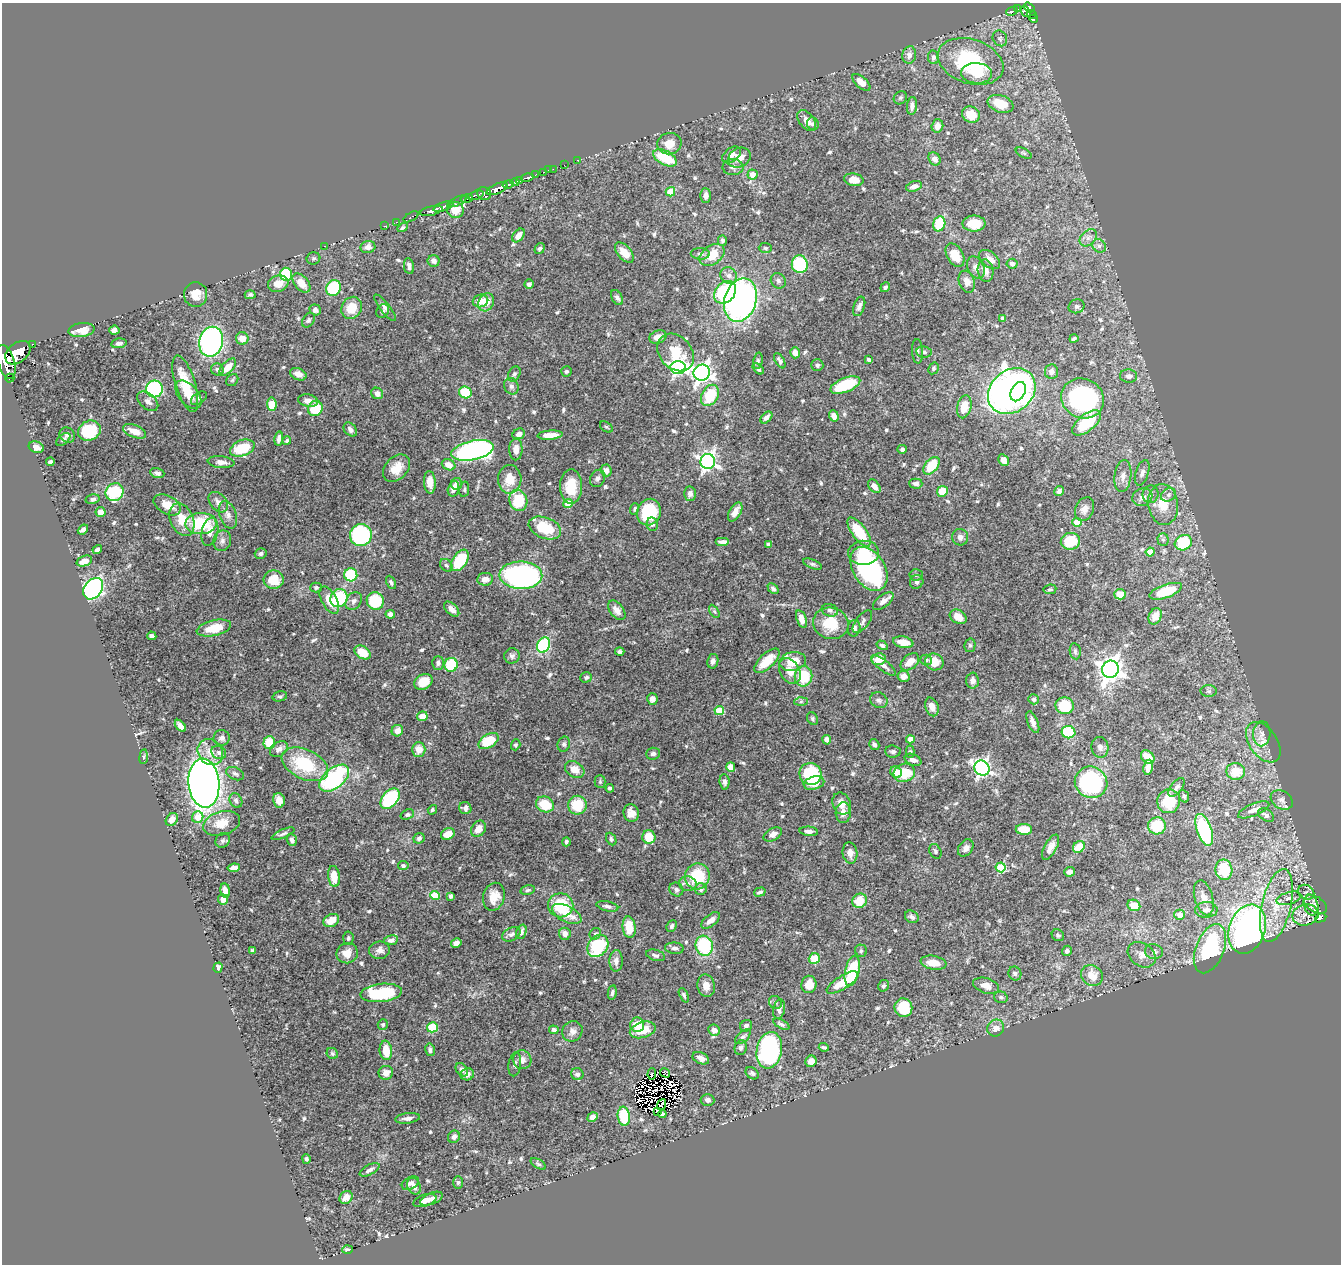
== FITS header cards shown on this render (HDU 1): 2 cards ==
NAXIS1  =                 1339
NAXIS2  =                 1262

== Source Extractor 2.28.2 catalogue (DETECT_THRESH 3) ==
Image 1339 x 1262 px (HDU 1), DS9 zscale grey, 1 PNG px = 1 image px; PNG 1343 x 1266 px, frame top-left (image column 1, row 1262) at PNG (2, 3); each listed source drawn as its Kron ellipse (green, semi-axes under 4 px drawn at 4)
Background 0.456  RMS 0.014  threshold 0.0432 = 3 sigma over >= 5 px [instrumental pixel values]
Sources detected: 669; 11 with non-positive FLUX_AUTO (blend fragments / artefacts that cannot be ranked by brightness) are neither listed nor drawn; of the other 658, the 500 brightest by FLUX_AUTO listed and drawn (158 fainter detections omitted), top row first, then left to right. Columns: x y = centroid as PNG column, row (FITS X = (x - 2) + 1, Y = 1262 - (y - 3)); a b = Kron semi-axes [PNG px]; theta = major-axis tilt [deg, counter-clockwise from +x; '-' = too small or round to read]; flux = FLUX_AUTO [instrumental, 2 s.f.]
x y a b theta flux
1029 7 6 4 -35 200
1018 9 4 3 - 38
1012 11 6 3 23 94
1026 12 6 3 -52 51
1032 14 5 4 - 29
1034 19 4 3 - 16
1000 38 8 7 - 2.3
909 55 9 7 76 4.8
933 57 7 5 -81 2.9
971 61 34 22 -18 90
976 73 15 10 -5 21
861 82 11 5 -42 8.7
900 98 7 6 - 1.8
1000 104 13 8 -19 22
912 106 9 5 84 4.7
971 114 9 7 -28 17
807 121 12 7 -51 9.5
813 124 6 6 - 2.3
937 126 6 5 - 5.8
669 144 12 10 14 13
1024 153 8 4 -27 2.1
732 155 10 6 38 5.7
665 158 13 7 -28 37
739 158 12 9 28 11
934 159 7 5 -55 4.8
577 160 2 2 - 5.1
564 165 2 2 - 4.2
733 167 10 8 3 4.8
553 169 2 2 - 5.4
548 170 2 2 - 4.8
543 172 3 2 - 12
535 175 3 2 - 53
752 175 5 5 - 9.8
527 178 6 3 14 110
519 180 4 3 - 100
854 180 10 6 -10 11
515 182 4 3 - 230
508 184 6 3 12 160
914 186 8 5 18 5.4
497 189 11 5 23 700
670 192 5 4 - 23
484 194 7 6 - 290
476 195 8 3 15 140
706 196 7 5 -89 5.3
467 198 6 3 16 210
457 201 11 2 24 44
444 206 11 3 20 500
455 210 8 8 - 27
431 211 11 4 13 470
411 217 8 3 29 21
396 222 2 2 - 6.7
939 224 7 6 - 40
974 224 12 8 0 17
385 226 2 2 - 8.5
403 228 5 4 - 1.9
518 236 8 5 52 7.9
1088 238 10 7 45 4.9
722 240 5 4 - 2.3
325 246 3 2 - 100
1099 246 7 6 - 3.1
368 247 7 6 - 6.4
765 248 6 5 - 1.9
540 249 6 4 55 2.2
624 253 12 6 -49 12
700 254 9 5 -3 2.8
712 255 14 9 35 20
955 255 13 8 -60 18
313 258 7 6 - 1.8
990 260 12 7 -41 8
434 261 6 6 - 3.9
800 264 9 8 - 63
1012 264 5 5 - 3.5
409 266 8 5 -81 3.8
976 267 12 8 -66 5.2
986 271 11 8 -81 6.7
286 274 6 6 - 58
729 275 8 8 - 4.6
778 281 8 7 - 3
967 282 11 8 -71 7.4
301 283 11 6 -50 11
278 284 10 8 17 8.7
529 284 5 4 - 3.5
885 287 5 4 - 2
334 288 8 7 - 65
725 292 12 9 46 98
196 295 12 11 - 12
250 295 5 4 - 2
617 298 8 5 -59 3
740 300 22 16 73 350
480 301 8 6 14 9.5
486 302 9 7 63 12
859 306 10 5 70 4
1077 306 8 7 - 2.9
352 308 11 9 58 20
385 308 16 5 -52 4.2
315 310 6 5 - 3.4
383 311 7 5 54 2.5
1003 318 4 4 - 5.9
308 320 8 5 55 2.1
81 330 13 7 7 11
114 330 5 4 - 3.1
658 337 9 6 20 9.1
242 338 6 6 - 11
1074 338 4 3 - 2.2
211 342 15 12 78 250
119 343 8 4 10 3.4
32 344 3 2 - 16
917 351 12 5 -87 2.8
676 352 21 16 -48 32
924 352 7 5 -9 2.6
18 353 14 9 39 1900
795 353 5 5 - 6
869 360 4 3 - 2
758 361 8 4 79 1.9
780 361 8 4 -60 2.9
6 362 17 8 -72 1600
817 365 6 6 - 2.4
228 367 11 5 47 12
678 367 7 6 - 250
934 368 6 4 61 1.9
217 369 6 6 - 3.2
758 369 7 4 -41 1.9
566 371 5 5 - 1.9
1052 372 7 6 - 4.7
702 373 8 8 - 460
298 374 8 5 -25 6.4
514 374 8 5 61 2.3
1129 376 8 6 -3 4.4
10 378 4 2 - 5.2
232 380 7 5 45 1.8
185 384 29 10 -73 30
845 385 16 7 22 48
511 386 8 7 - 3.7
154 389 8 8 - 110
1012 391 26 21 41 590
465 392 6 6 - 44
1018 392 10 7 61 160
377 393 6 5 - 5.1
188 394 17 9 -49 14
710 395 11 8 61 39
199 398 9 5 36 2.7
1083 398 22 19 -28 180
148 401 12 7 -39 4.6
308 401 10 6 -12 6.1
272 404 6 5 - 36
964 407 11 7 76 18
315 408 8 7 - 31
834 416 6 4 -71 5.4
766 417 7 4 46 4.7
1086 423 17 8 39 51
606 427 7 4 -35 1.7
350 430 8 5 -48 3.8
89 431 11 9 25 44
135 431 12 6 -21 12
519 434 6 5 - 4.7
67 435 8 7 - 3.1
550 435 13 4 4 12
279 438 7 3 81 3.1
63 439 8 4 42 2.1
287 441 4 4 - 1.7
36 447 8 5 -21 6.5
242 448 13 8 20 35
516 449 11 6 89 7.8
902 449 5 4 - 2.6
472 450 21 9 12 340
1003 460 6 5 - 6.3
708 461 7 7 - 380
50 462 4 4 - 4.3
221 462 13 6 -5 6.6
449 465 7 5 -24 9.3
931 466 10 6 49 29
396 468 15 11 46 15
606 470 6 5 - 6
157 473 7 4 -17 3.3
1142 473 13 6 72 4.5
1123 476 16 8 83 6.8
597 478 9 7 64 3.3
510 479 14 12 89 15
430 482 11 6 -86 10
456 484 6 5 - 3.7
916 484 7 5 -1 3.1
874 486 8 5 -49 5.7
571 487 17 11 89 23
453 489 8 5 73 5.9
464 489 8 5 81 1.8
942 491 5 5 - 21
1059 491 5 4 - 2.7
115 492 9 8 - 62
690 494 7 6 - 4.2
1151 494 9 8 - 3.8
1168 495 8 6 34 3.2
1142 497 10 8 27 6.8
93 499 7 4 12 2.3
518 500 11 9 -70 41
218 502 11 8 -49 6.6
568 503 4 4 - 20
1163 504 20 15 -82 22
167 505 15 9 -28 17
635 509 6 4 70 1.8
1085 509 12 9 66 6.7
100 512 5 5 - 7.6
649 512 13 11 68 48
735 512 10 5 59 7.9
228 515 14 8 -70 6.3
182 520 17 11 -67 22
1077 522 4 4 - 26
201 523 15 10 2 51
652 524 7 5 -80 2.3
545 528 17 10 -21 34
83 530 6 4 41 3.6
210 532 14 8 77 9.6
859 532 17 7 -53 40
361 535 11 11 - 150
960 537 8 8 - 4.8
1163 539 6 5 - 2.1
222 541 10 8 69 4.9
1070 541 10 8 14 32
723 542 7 4 0 5.9
1183 543 9 7 29 48
769 544 4 3 - 3
97 549 5 4 - 4.2
1150 552 4 4 - 18
864 553 15 12 3 23
261 554 6 5 - 2.7
460 560 12 7 55 48
84 561 8 5 20 8.6
812 564 10 4 -23 2.3
446 565 7 5 -44 2.3
869 569 24 16 -58 150
351 575 6 6 - 48
521 575 21 13 -1 220
916 575 6 5 - 1.8
485 579 8 6 7 6.4
274 580 10 9 - 23
391 582 7 4 -62 2.1
917 582 7 6 - 3.3
316 588 6 5 - 1.8
93 589 12 8 52 230
773 589 6 4 -43 2.4
1050 589 6 5 - 1.9
1166 591 17 6 19 35
1120 594 6 5 - 13
339 598 9 8 - 49
329 600 15 7 -61 17
354 601 10 7 56 4
375 601 9 8 - 49
883 601 12 6 38 6.4
452 609 9 5 -44 7.1
617 610 11 6 -51 6.8
830 610 8 6 -18 3
714 611 7 4 -59 1.7
390 614 5 4 - 3.7
1155 616 8 6 64 10
958 617 9 6 -32 12
801 619 9 5 -70 9.4
862 622 13 6 52 3.7
831 623 18 15 -15 30
214 628 17 7 13 21
854 628 8 6 79 3.9
152 636 4 4 - 3.3
903 642 10 5 -11 12
544 645 8 6 65 74
882 645 6 4 -32 2
970 645 7 5 77 1.9
1075 651 8 5 -81 2.1
363 652 9 6 -32 21
620 652 4 3 - 2.2
512 656 8 7 - 3.1
879 659 7 6 - 15
926 660 6 5 - 2.3
713 661 7 5 80 3.5
767 661 16 7 44 22
793 661 13 9 12 21
910 662 10 7 39 11
934 662 9 8 - 16
438 663 7 6 - 2.7
451 665 7 6 - 37
883 665 15 5 -38 4.7
1110 669 9 8 - 860
790 671 14 9 -60 12
803 676 10 9 - 31
903 676 6 5 - 6.6
586 677 6 5 - 2.3
972 680 8 6 87 5.5
423 682 10 7 32 16
1209 691 8 6 -2 2.1
280 696 7 5 14 2.1
652 699 5 5 - 5.5
1034 699 5 5 - 2.3
879 700 9 7 -26 3.3
801 702 6 4 2 1.8
1065 706 9 8 - 49
932 707 9 6 -72 6.8
719 711 5 4 - 33
422 716 5 5 - 11
812 719 7 5 -60 1.8
1033 722 11 5 -68 6.1
180 726 7 4 -51 6.1
397 731 6 5 - 7.2
1068 732 7 6 - 52
1262 734 12 8 87 6
222 738 8 8 - 4
910 739 4 4 - 9.5
827 740 5 4 - 3.8
489 741 11 6 33 32
269 742 6 6 - 26
1263 742 22 14 -55 16
564 744 7 6 - 2.2
516 745 5 4 - 1.9
874 745 6 4 -59 2.9
1100 747 10 8 -79 4.7
279 749 10 7 33 5.9
419 749 7 6 - 10
210 752 14 12 -50 12
219 752 7 6 - 3
893 752 8 6 -5 2.5
910 752 6 4 -89 1.8
653 754 7 6 - 3.5
144 757 7 4 83 1.7
1148 757 7 5 -43 18
913 760 9 5 -22 4.9
305 764 24 14 -25 56
731 767 5 4 - 10
1148 767 7 4 82 11
982 768 8 7 - 290
575 769 10 7 -32 11
1236 771 9 8 - 20
896 772 6 5 - 10
904 773 11 9 19 34
235 774 9 6 -25 2.9
810 774 11 10 - 84
334 778 17 10 38 110
600 782 6 5 - 1.8
724 782 7 5 -83 2.9
1091 782 16 15 - 150
204 783 24 15 -85 790
814 783 10 6 16 11
1177 787 11 5 52 3.2
610 788 4 3 - 2.4
1184 796 6 5 - 2
390 799 11 8 50 77
279 800 7 6 - 6.9
1282 800 12 8 -31 4.6
236 801 8 6 -58 3.4
1169 801 12 11 - 35
545 804 9 7 -25 26
842 804 11 9 -67 10
577 805 9 9 - 29
465 808 6 6 - 4.1
432 810 5 4 - 2
1254 810 17 6 23 5.4
631 813 9 7 -75 7.9
843 813 10 7 87 8.1
407 815 7 5 21 2.2
1266 815 9 5 -33 3
198 817 6 5 - 15
172 819 7 5 52 7.1
222 823 19 11 16 17
1157 826 9 8 - 36
478 829 9 6 56 8
1024 829 8 5 -2 21
1204 830 16 7 -71 110
809 831 9 4 -5 4
283 834 12 4 22 2.5
448 834 7 5 24 12
773 834 10 6 29 4.7
649 837 7 6 - 19
419 838 6 5 - 3.2
611 839 6 4 -64 1.9
223 840 8 6 47 2.4
292 840 6 5 - 3.1
566 842 4 4 - 2.2
1051 847 14 6 61 7.3
1079 847 6 5 - 21
966 848 9 7 55 4.8
935 851 8 5 -65 2.3
850 853 11 7 -82 6
403 866 5 4 - 2.8
1001 867 5 5 - 64
234 868 6 4 9 7
1224 870 10 8 -80 34
1070 872 5 5 - 5.1
334 876 10 6 -83 17
697 876 13 12 - 44
688 884 9 7 -11 5
676 889 7 6 - 3
701 889 6 6 - 3.7
528 890 7 4 11 1.9
225 891 7 5 -80 7.5
760 892 6 4 17 2.8
1306 892 8 7 - 3.2
435 895 5 4 - 25
451 896 4 4 - 2.9
494 897 14 10 75 15
1204 898 18 9 -75 10
1289 898 13 6 16 4.9
223 899 5 5 - 7.2
859 901 7 7 - 20
1315 904 13 7 -29 4.6
561 905 12 12 - 40
1134 905 7 5 -28 17
1276 905 37 14 77 39
1311 905 10 7 -73 5.2
607 906 11 5 -13 3.3
1206 910 11 8 1 6.7
567 914 16 8 -27 18
1179 915 5 5 - 8.2
1305 915 13 10 12 8.3
912 917 7 6 - 3.5
1321 918 6 4 28 55
331 920 8 6 29 13
711 920 11 5 38 6.7
672 926 6 4 65 2.4
629 927 11 6 -84 22
1247 929 25 18 70 440
521 932 7 5 70 4.7
511 934 10 6 30 3.4
565 934 6 5 - 6.2
595 934 6 5 - 2.2
1058 935 6 5 - 1.9
348 938 7 5 86 1.9
391 940 7 5 10 4.2
456 943 5 4 - 4.6
598 946 12 9 53 73
704 946 10 8 -73 63
674 948 9 5 -6 3.6
1210 949 26 14 69 110
252 950 4 3 - 2.2
380 950 10 8 9 5.6
861 951 6 6 - 2
1067 951 5 4 - 2.5
1154 952 9 7 -12 3.9
347 953 11 10 - 12
656 955 9 5 -16 2.8
1142 955 15 11 -36 9.5
814 959 6 5 - 17
616 961 10 6 88 5.4
933 963 13 7 -10 14
218 968 5 4 - 3.1
852 971 15 7 77 56
1015 973 7 6 - 3.3
1092 976 11 10 - 18
842 982 18 6 32 21
809 984 8 7 - 12
706 986 11 8 -78 8.9
883 986 6 5 - 2.1
986 986 13 7 -17 9.2
381 993 21 9 6 59
612 993 7 4 79 2.3
684 995 8 4 -66 2
1001 997 7 5 -15 2.4
775 1002 7 6 - 2.4
903 1008 9 9 - 34
779 1009 10 6 77 4.3
383 1024 5 5 - 1.9
781 1024 9 4 -28 2.4
637 1025 7 7 - 18
746 1026 6 5 - 3.5
432 1027 5 5 - 41
996 1028 9 8 - 8.2
554 1030 5 4 - 3.7
643 1030 13 8 16 21
714 1030 6 5 - 7.3
572 1031 10 9 - 5.8
743 1037 9 5 42 2.7
824 1047 5 3 - 1.8
741 1048 7 6 - 2.3
386 1050 10 6 -83 16
430 1050 6 5 - 2.6
769 1050 18 12 80 170
332 1053 6 5 - 1.9
701 1058 9 5 -25 5.6
522 1060 9 9 - 5.8
811 1061 6 5 - 8.1
515 1064 12 6 81 3.1
462 1070 7 5 -49 4.1
386 1073 7 7 - 6.2
665 1073 5 3 - 3.6
752 1073 7 5 -39 2.2
467 1074 7 6 - 4.9
577 1074 6 6 - 3.6
652 1074 5 3 - 4.1
707 1100 7 6 - 3.6
662 1104 6 3 70 1.8
657 1111 3 3 - 4
662 1114 4 3 - 2.4
624 1116 9 6 -83 43
592 1117 5 4 - 5.6
407 1118 12 5 7 4.5
454 1137 6 5 - 3.7
306 1159 5 4 - 2.3
538 1164 8 4 -31 1.8
370 1170 11 5 27 3.2
458 1182 6 5 - 1.9
410 1183 9 6 31 4.4
414 1186 8 6 -65 4.8
346 1197 7 6 - 6.3
431 1199 12 5 22 6.8
425 1200 12 5 18 8.9
347 1250 5 3 - 1.8
At the frame edge (FLAGS 8, measured only in part): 1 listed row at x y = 6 362
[158 fainter detections neither listed nor drawn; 11 non-positive-flux detections neither listed nor drawn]